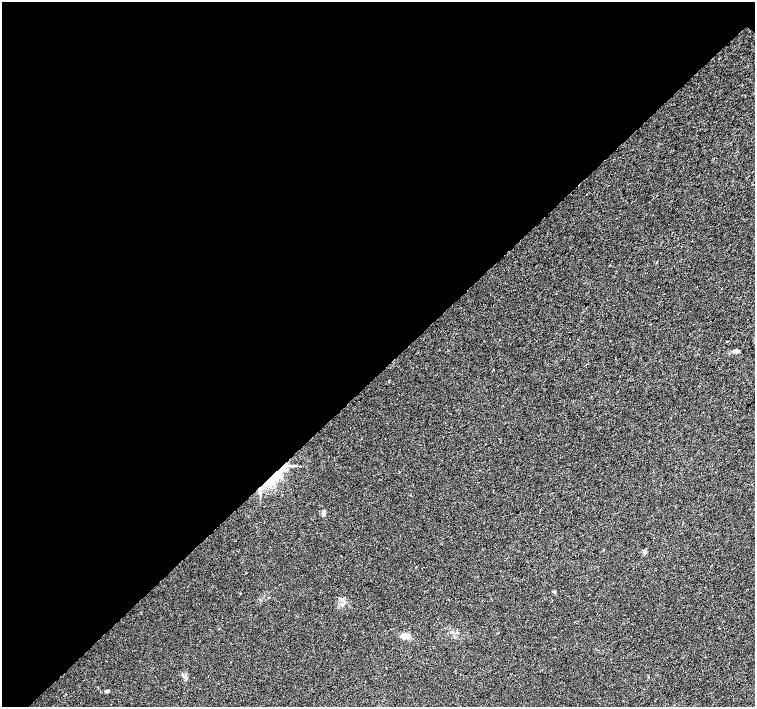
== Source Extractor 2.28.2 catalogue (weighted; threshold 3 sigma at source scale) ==
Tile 5 of 4 x 4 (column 1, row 2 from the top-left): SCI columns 6-1511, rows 3042-4451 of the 6029 x 6018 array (HDU 1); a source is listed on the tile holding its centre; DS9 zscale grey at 2 x 2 block average (1 PNG px = mean of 2 x 2 image px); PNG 757 x 709 px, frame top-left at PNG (2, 2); no overlay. Shown black and unused: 53% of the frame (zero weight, under 2 of 3 exposures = <1% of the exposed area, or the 3 px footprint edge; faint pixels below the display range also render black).
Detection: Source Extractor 2.28.2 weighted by HDU 2 'WHT'; one run over the whole footprint, this tile lists its part. Background 0.0207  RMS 0.0052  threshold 0.0236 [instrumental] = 3 sigma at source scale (4.5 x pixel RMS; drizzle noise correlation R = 1.50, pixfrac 1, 0.0396/0.0396 arcsec/px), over >= 5 px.
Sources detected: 14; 2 inside a brighter listed object's ellipse — not listed separately; the other 12 listed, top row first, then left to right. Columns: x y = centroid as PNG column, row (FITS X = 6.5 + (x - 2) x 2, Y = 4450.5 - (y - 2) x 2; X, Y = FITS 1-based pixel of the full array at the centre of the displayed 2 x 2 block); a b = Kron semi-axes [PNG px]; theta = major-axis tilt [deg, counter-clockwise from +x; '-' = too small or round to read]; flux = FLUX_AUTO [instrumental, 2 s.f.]
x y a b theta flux
499 340 2 2 - 1.6
727 342 2 2 - 0.75
735 351 7 4 -23 3
276 474 13 11 53 24
261 488 7 4 46 5.4
324 512 6 4 71 3
645 552 4 4 - 2.2
343 599 3 2 - 1.4
452 632 4 3 - 1.5
405 635 7 5 -2 8.5
648 677 3 2 - 0.62
106 691 3 2 - 1.1
Overlapping masked pixels (flux is a lower limit): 2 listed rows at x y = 276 474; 261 488
Diffuse or blended objects may show on this block-average render without a row.